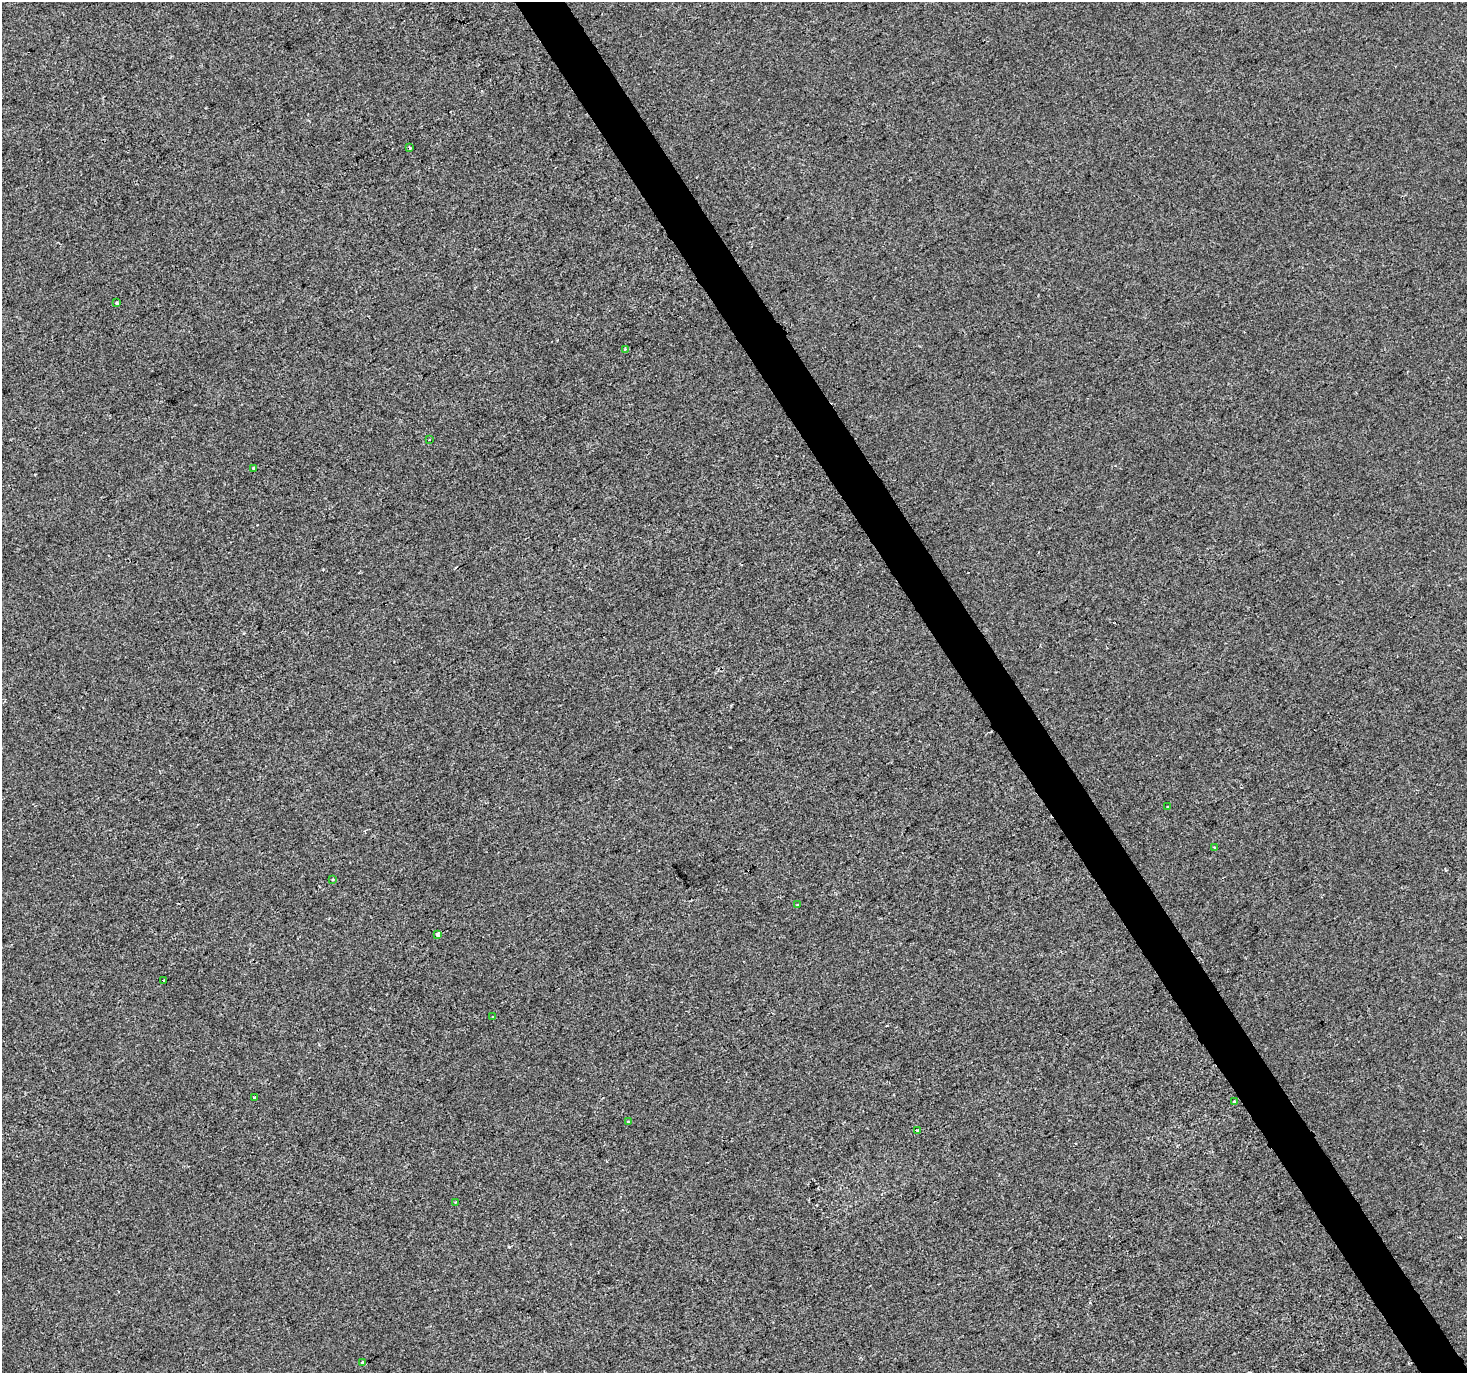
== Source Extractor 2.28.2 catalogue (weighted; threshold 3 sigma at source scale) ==
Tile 6 of 4 x 4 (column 2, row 2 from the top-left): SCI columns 1470-2934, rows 2915-4285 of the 5865 x 5769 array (HDU 1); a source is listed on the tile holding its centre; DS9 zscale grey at full resolution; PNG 1469 x 1375 px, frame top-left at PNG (2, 2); each listed source drawn as its Kron ellipse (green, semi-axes under 4 px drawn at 4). Shown black and unused: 3% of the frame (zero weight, under 2 of 3 exposures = <1% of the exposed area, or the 3 px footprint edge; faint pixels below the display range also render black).
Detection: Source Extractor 2.28.2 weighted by HDU 2 'WHT'; one run over the whole footprint, this tile lists its part. Background -2.45e-04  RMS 0.0041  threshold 0.0186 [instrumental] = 3 sigma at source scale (4.5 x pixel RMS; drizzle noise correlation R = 1.50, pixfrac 1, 0.0396/0.0396 arcsec/px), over >= 5 px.
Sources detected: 18; all 18 listed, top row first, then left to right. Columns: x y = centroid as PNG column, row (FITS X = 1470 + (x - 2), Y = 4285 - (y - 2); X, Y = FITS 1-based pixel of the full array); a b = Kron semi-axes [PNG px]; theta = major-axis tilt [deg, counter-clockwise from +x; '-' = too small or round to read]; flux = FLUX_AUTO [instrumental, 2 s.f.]
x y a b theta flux
410 148 3 3 - 0.99
117 303 4 3 - 0.46
625 349 4 4 - 0.67
429 440 3 3 - 0.55
254 469 3 3 - 2.1
1168 806 3 3 - 0.9
1214 848 4 3 - 0.49
333 879 3 3 - 0.53
797 905 3 3 - 0.74
437 935 4 3 - 4.6
164 980 3 2 - 0.46
493 1017 3 3 - 0.58
255 1098 4 3 - 0.58
1234 1102 3 3 - 1.4
628 1122 4 4 - 0.52
918 1130 4 4 - 1.2
456 1202 4 2 - 0.36
363 1363 4 3 - 3.4